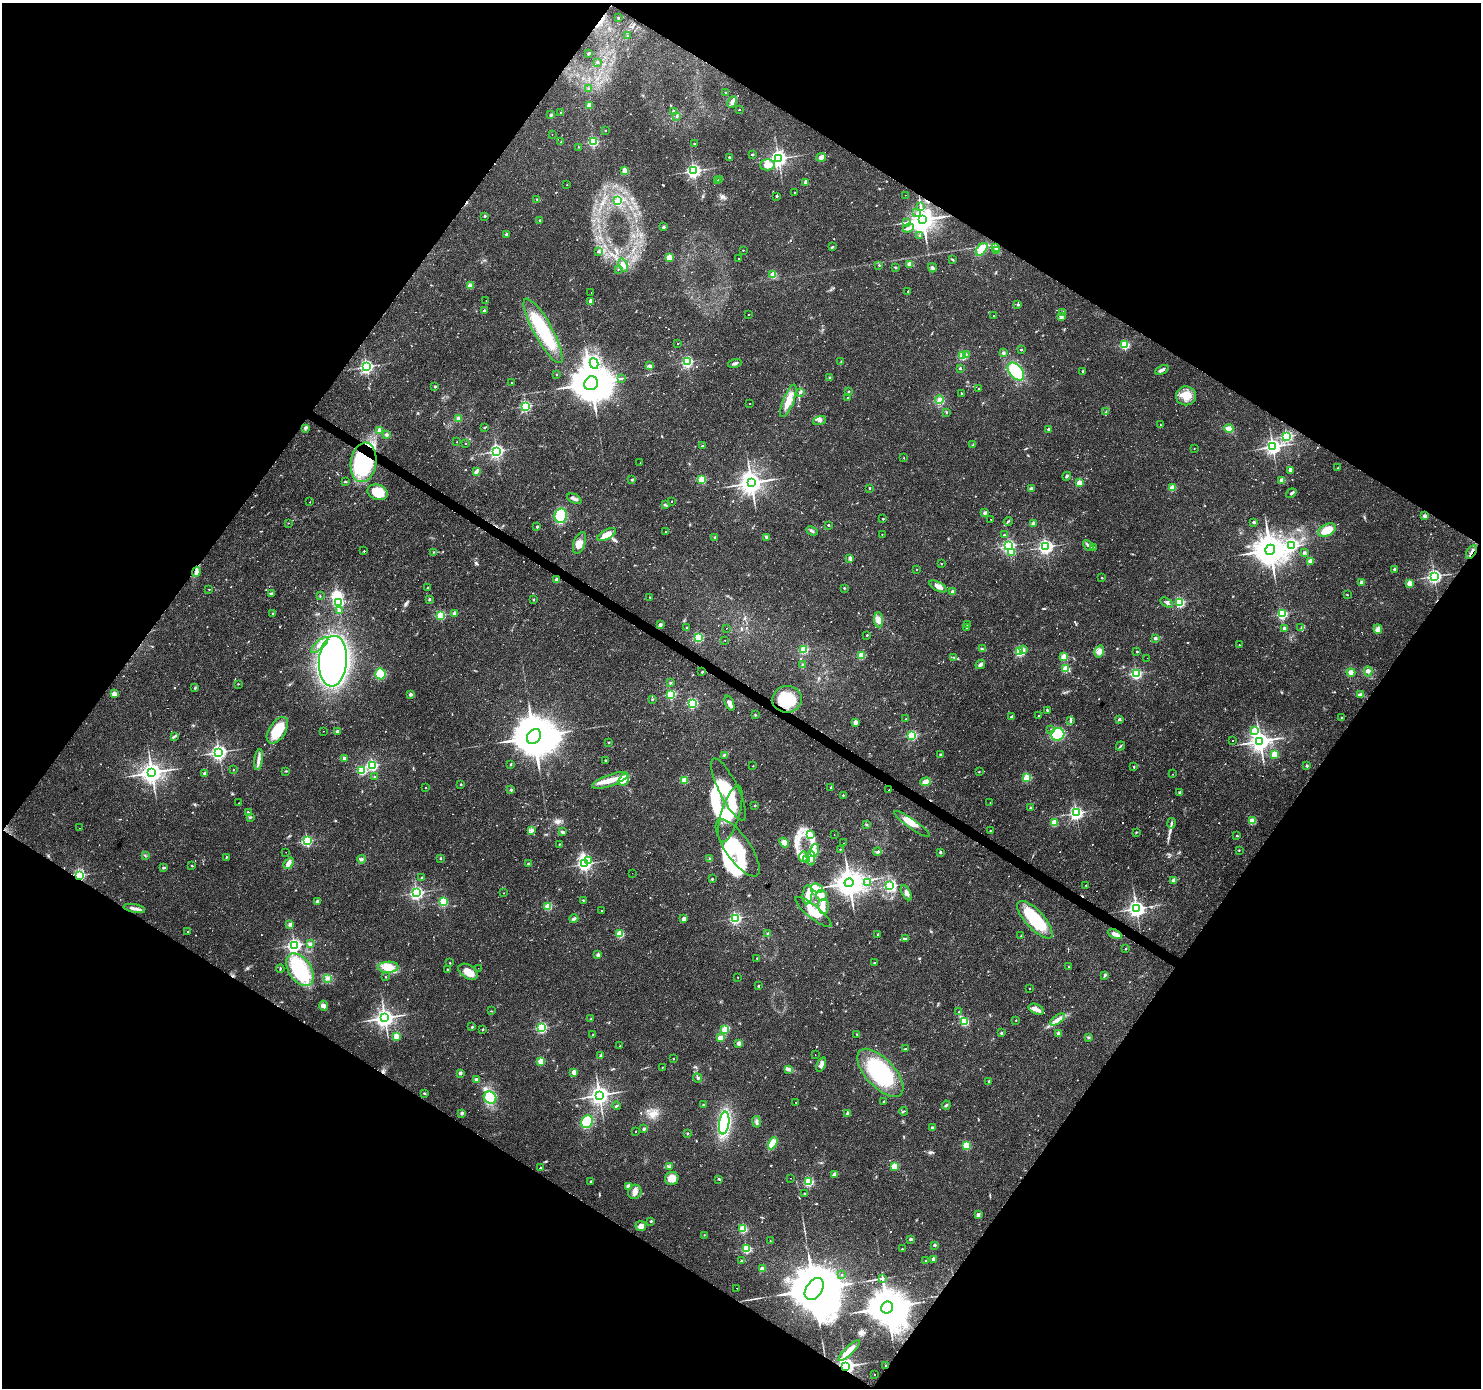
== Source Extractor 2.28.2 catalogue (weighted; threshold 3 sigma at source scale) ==
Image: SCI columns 1-5914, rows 186-5726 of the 5920 x 5979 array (HDU 1 of 3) = the unmasked area's bounding box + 8 px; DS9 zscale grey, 4 x 4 block average (1 PNG px = mean of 4 x 4 image px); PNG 1483 x 1390 px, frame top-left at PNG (2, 3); each listed source drawn as its Kron ellipse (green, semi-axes under 4 px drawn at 4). Shown black and unused: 49% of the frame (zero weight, under 2 of 3 exposures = <1% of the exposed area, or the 3 px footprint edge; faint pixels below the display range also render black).
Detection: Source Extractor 2.28.2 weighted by HDU 2 'WHT'. Background 0.0207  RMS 0.0028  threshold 0.0126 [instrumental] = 3 sigma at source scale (4.5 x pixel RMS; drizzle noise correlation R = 1.50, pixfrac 1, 0.0396/0.0396 arcsec/px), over >= 5 px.
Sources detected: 871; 4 too faint to see at this stretch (4 x 4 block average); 12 inside a brighter object's white glare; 15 cosmic-ray / hot-pixel residue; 3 long thin detections or spike segments (spike, bleed or trail) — neither listed nor drawn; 7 coinciding with a brighter row at this scale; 27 inside a brighter listed object's ellipse — not listed separately; of the other 803, all 500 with FLUX_AUTO >= 0.945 (the completeness limit of this list) listed and drawn (303 fainter detections not listed), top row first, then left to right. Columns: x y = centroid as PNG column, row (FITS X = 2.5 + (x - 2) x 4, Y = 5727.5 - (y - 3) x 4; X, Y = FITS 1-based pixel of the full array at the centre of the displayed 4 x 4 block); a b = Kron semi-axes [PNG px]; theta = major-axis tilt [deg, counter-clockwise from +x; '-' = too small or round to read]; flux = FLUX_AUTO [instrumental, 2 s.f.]
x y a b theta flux
618 18 3 2 - 1.2
627 36 2 2 - 1.1
588 54 4 2 - 1.5
597 62 2 2 - 5
588 89 2 2 - 1
726 92 2 2 - 1.3
732 102 6 4 64 6.4
589 105 2 2 - 36
739 110 2 2 - 1.9
673 111 2 2 - 6.8
561 113 3 2 - 1.3
551 115 2 2 - 11
677 116 3 2 - 1.7
605 131 2 2 - 1.3
552 134 2 2 - 2.6
561 142 2 2 - 1.2
593 142 2 2 - 210
694 144 2 2 - 1.9
579 147 2 2 - 1
752 155 2 2 - 6.6
729 157 2 2 - 3.2
821 157 5 4 - 7.3
778 159 3 3 - 880
767 165 7 6 - 17
625 171 2 2 - 49
694 171 3 2 - 540
720 180 2 2 - 3.7
718 181 4 2 - 3.2
806 182 2 2 - 19
567 185 2 2 - 1.4
794 192 2 2 - 0.95
905 195 2 2 - 1.7
777 196 2 2 - 5.8
537 199 2 2 - 1
618 201 2 2 - 46
921 207 2 2 - 0.96
917 213 2 2 - 2.6
485 216 2 2 - 4.7
540 220 2 2 - 2.8
923 220 4 3 - 2200
907 222 2 2 - 1.4
663 227 2 2 - 9.7
908 228 6 3 24 5.3
506 234 2 2 - 6.9
919 236 2 2 - 1.5
832 247 3 2 - 1.6
996 247 2 2 - 9.9
982 249 7 4 51 28
743 250 2 2 - 1.5
997 250 3 3 - 2.7
598 252 2 2 - 6
669 258 2 2 - 65
739 259 2 2 - 1
952 260 3 2 - 1.2
909 264 2 2 - 35
623 265 7 3 -71 9.2
879 265 2 2 - 1.2
895 267 4 2 - 1.7
932 268 4 4 - 3.3
618 269 2 2 - 1.3
773 275 2 2 - 54
470 286 2 2 - 36
908 291 2 2 - 3.2
591 292 2 2 - 1.3
486 300 2 2 - 3.7
591 301 2 2 - 22
1018 304 2 2 - 8.7
484 310 2 2 - 6.8
1063 312 2 2 - 5
748 315 2 2 - 1.6
994 316 2 2 - 3.4
1061 317 2 2 - 20
543 331 36 9 -61 99
678 343 2 2 - 7.4
1124 345 2 2 - 150
1021 350 2 2 - 4.9
1003 353 2 2 - 12
967 354 2 2 - 1.3
963 355 2 2 - 130
687 362 2 2 - 260
841 362 3 2 - 1.2
594 363 5 3 - 17
735 363 7 2 16 5.2
650 366 4 3 - 3.9
367 367 2 2 - 490
960 368 2 2 - 5.3
1162 370 7 3 28 5.3
1083 371 2 2 - 4.6
1016 372 10 6 -50 63
557 375 2 2 - 1.3
621 378 3 2 - 1.1
830 378 2 2 - 11
512 382 2 2 - 2.3
591 383 7 6 - 7900
435 387 2 2 - 6.1
979 388 2 2 - 1.2
800 392 3 2 - 2.2
848 392 2 2 - 3.9
961 394 2 2 - 1.2
1186 396 10 9 - 25
848 397 2 2 - 1
939 400 4 3 - 5.2
788 401 17 5 69 25
750 404 2 2 - 1
525 406 2 2 - 260
946 412 3 2 - 1.4
1106 412 4 2 - 1.6
459 419 2 2 - 28
820 420 6 3 19 4.1
1160 425 2 2 - 1.6
306 428 3 2 - 2.3
484 428 2 2 - 0.96
1229 428 4 3 - 13
1048 429 2 2 - 7.4
380 430 2 2 - 23
386 435 3 3 - 2.9
1287 436 2 2 - 240
457 442 2 2 - 1.1
466 443 2 2 - 1.5
973 445 2 2 - 1.1
702 446 2 2 - 5.9
1273 447 3 3 - 710
1194 448 2 2 - 1.3
496 451 2 2 - 520
904 458 2 2 - 1.7
363 462 20 12 81 210
640 463 2 2 - 1.9
1338 468 3 2 - 1.4
1291 470 4 2 - 5
477 471 4 2 - 8.8
1067 476 4 2 - 2.3
702 479 2 2 - 110
632 480 3 2 - 1.6
1282 480 2 2 - 35
345 481 3 2 - 1.5
751 483 3 3 - 1700
1079 483 2 2 - 53
869 488 2 2 - 5.4
1031 488 2 2 - 14
1172 488 2 2 - 45
378 492 10 7 -16 39
1291 493 5 2 - 4.5
574 499 8 3 -25 4.7
672 501 2 2 - 1.6
310 502 2 2 - 3.9
665 505 3 2 - 1.7
985 513 2 2 - 16
561 516 7 6 - 77
1425 516 2 2 - 17
883 519 2 2 - 3.2
991 519 2 2 - 0.97
1008 521 4 2 - 1.7
1254 522 2 2 - 9.1
288 523 2 2 - 1
1033 523 2 2 - 18
828 525 2 2 - 4.6
537 527 2 2 - 6.5
1327 530 9 6 25 35
812 531 6 2 -26 3.3
666 532 2 2 - 2.7
882 534 2 2 - 1.2
607 535 10 4 28 21
1004 535 2 2 - 2.7
714 537 2 2 - 4.3
767 537 4 2 - 4.5
580 543 11 6 71 14
1088 545 6 2 -43 3.6
1292 545 4 2 - 210
1009 546 2 2 - 360
1046 547 3 3 - 510
1093 547 2 2 - 1.2
1270 550 5 4 - 4600
364 551 2 2 - 2.5
433 552 2 2 - 1.8
1012 552 2 2 - 51
1471 552 7 2 58 6.1
1304 553 2 2 - 13
850 558 2 2 - 25
1310 561 3 3 - 5
941 564 2 2 - 2
1394 569 3 2 - 2.3
917 570 2 2 - 1.3
196 572 5 3 - 7.8
1434 576 3 2 - 520
1101 578 2 2 - 2
557 580 2 2 - 29
1362 582 2 2 - 25
1409 583 2 2 - 36
938 586 10 4 -27 9.4
427 587 2 2 - 2.8
844 588 2 2 - 2.8
209 589 2 2 - 1.4
953 592 2 2 - 18
271 594 2 2 - 9.2
1347 595 2 2 - 1.8
320 596 3 2 - 1.2
649 597 2 2 - 1.7
429 599 2 2 - 7.1
533 599 3 2 - 1.4
338 603 2 2 - 220
1167 603 7 3 -30 3.4
1180 603 2 2 - 180
339 611 2 2 - 12
272 613 2 2 - 3.6
455 613 2 2 - 18
1282 614 2 2 - 220
441 615 2 2 - 140
878 620 7 4 -85 9.1
660 625 2 2 - 13
968 625 2 2 - 2.3
1301 627 3 2 - 0.94
687 628 2 2 - 5.7
726 628 2 2 - 1.9
967 628 3 2 - 1
1284 628 2 2 - 7.6
1378 629 5 2 - 3.8
867 635 2 2 - 4.1
699 637 2 2 - 170
1155 638 2 2 - 10
725 640 2 2 - 1.9
320 645 11 3 42 9.9
1239 645 2 2 - 1.2
804 649 2 2 - 130
982 649 3 2 - 2.6
1023 649 2 2 - 5.7
1099 651 6 5 - 12
1020 652 2 2 - 180
1137 652 2 2 - 4.4
861 655 2 2 - 87
1064 657 2 2 - 66
954 658 2 2 - 1
1147 658 2 2 - 1.8
333 661 25 14 86 1000
980 664 5 3 - 6.4
803 665 2 2 - 2.6
1066 669 2 2 - 71
1368 671 5 3 - 4.7
702 672 3 2 - 1.5
1351 672 4 4 - 7.1
1136 673 2 2 - 260
380 674 5 5 - 37
670 683 2 2 - 7.4
238 684 3 2 - 1.1
195 688 3 2 - 1.7
114 694 2 2 - 42
411 694 3 3 - 4.3
671 694 2 2 - 180
1360 695 3 3 - 5.5
653 699 3 2 - 1.2
787 699 15 13 9 67
692 703 2 2 - 210
729 703 8 4 -69 9.9
1047 710 2 2 - 3.8
755 715 2 2 - 1.2
1038 716 2 2 - 1.5
1011 717 2 2 - 4.8
1341 718 2 2 - 2.9
906 719 2 2 - 1.2
1119 719 2 2 - 7.4
1071 721 2 2 - 1.6
855 722 2 2 - 25
277 730 15 8 57 54
1051 730 2 2 - 4.1
1254 730 2 2 - 37
323 731 2 2 - 2.7
337 732 2 2 - 14
1058 734 7 6 - 110
912 735 2 2 - 160
175 736 4 2 - 2.1
534 737 8 6 50 11000
1233 741 2 2 - 1
1260 741 3 3 - 1400
609 742 2 2 - 4.1
1120 746 5 2 - 2.2
219 752 3 3 - 640
940 754 2 2 - 3.8
1274 754 2 2 - 56
724 755 3 2 - 1.5
344 758 2 2 - 13
259 760 10 3 82 8.3
605 760 2 2 - 4.2
511 764 3 2 - 1.2
372 765 2 2 - 280
753 766 2 2 - 1
1307 766 2 2 - 5.9
1134 767 2 2 - 3.4
233 769 2 2 - 1.1
286 771 3 2 - 1.4
362 771 2 2 - 120
979 772 2 2 - 2.2
152 773 3 3 - 1500
205 773 2 2 - 15
1173 774 2 2 - 2.5
375 777 2 2 - 3.8
1026 778 2 2 - 110
610 780 19 5 19 29
624 780 6 4 57 10
684 780 2 2 - 61
926 782 5 4 - 13
461 784 2 2 - 4.6
425 787 2 2 - 1.3
831 787 2 2 - 3.7
729 789 34 9 -64 51
511 790 2 2 - 9.1
889 790 2 2 - 1.3
1180 792 2 2 - 10
843 795 2 2 - 2.8
990 802 2 2 - 1.5
239 803 2 2 - 0.98
755 806 2 2 - 3.5
1030 808 3 2 - 1.7
248 812 2 2 - 4.3
1076 813 2 2 - 430
730 814 29 9 74 53
250 817 3 2 - 1.5
1252 821 4 3 - 10
1054 822 2 2 - 62
1171 823 5 2 - 2.7
912 824 21 4 -35 23
866 825 2 2 - 1.4
79 828 2 2 - 1.4
990 830 2 2 - 1.4
532 831 2 2 - 5.3
563 832 3 3 - 2.9
1136 832 3 2 - 1.3
810 834 4 2 - 2.8
834 835 2 2 - 1.2
1237 836 2 2 - 3.7
307 841 2 2 - 230
784 842 5 4 - 11
843 843 2 2 - 1.6
559 844 2 2 - 1.8
738 848 34 12 -55 86
840 849 2 2 - 1.9
814 850 6 4 75 8.3
1239 850 2 2 - 1.1
877 851 4 2 - 2.7
286 852 2 2 - 2.1
940 852 2 2 - 7.1
145 856 2 2 - 1.3
226 857 3 2 - 1.3
803 857 5 4 - 7
440 858 2 2 - 3.1
811 858 8 3 -87 7.2
361 859 4 3 - 3.1
710 859 4 2 - 1.5
588 860 2 2 - 30
806 860 3 2 - 2.5
289 863 6 4 49 6.8
528 864 3 2 - 1.4
584 864 3 2 - 480
192 866 2 2 - 3.6
163 868 4 3 - 2
632 873 2 2 - 3.4
79 875 2 2 - 290
422 878 2 2 - 11
712 879 2 2 - 4
1173 880 2 2 - 19
849 883 4 4 - 2900
868 883 2 2 - 1.6
1086 885 2 2 - 1.4
890 886 2 2 - 300
817 888 6 3 -23 8.6
417 893 2 2 - 450
503 893 2 2 - 16
906 893 8 4 -61 6.9
807 895 9 5 86 15
821 895 6 5 - 9.1
583 900 3 2 - 1.1
317 901 2 2 - 13
443 902 2 2 - 130
548 906 2 2 - 92
823 906 7 5 -88 11
134 908 11 3 -11 7.5
1136 909 3 3 - 740
602 910 2 2 - 3.6
813 912 22 6 -39 27
735 918 2 2 - 310
574 919 4 2 - 2.9
684 919 2 2 - 23
1035 920 24 9 -47 98
290 924 3 3 - 3.7
188 931 2 2 - 1.2
768 933 2 2 - 5.3
620 934 2 2 - 99
878 934 2 2 - 7.1
1115 934 8 3 -25 8.9
1021 936 3 2 - 1.2
905 938 4 3 - 2.8
310 944 3 2 - 1.9
294 945 2 2 - 440
1125 949 2 2 - 4
598 955 2 2 - 18
757 958 2 2 - 1.7
450 963 2 2 - 1.9
874 963 2 2 - 3.1
1069 966 2 2 - 1.3
388 967 10 5 2 30
280 968 4 2 - 1.9
478 968 2 2 - 1.5
300 970 18 11 -57 110
447 970 2 2 - 1.3
468 972 10 6 -35 16
1105 975 3 2 - 2.9
385 977 2 2 - 1.8
738 977 2 2 - 1.1
327 979 4 2 - 2.7
758 986 2 2 - 5.1
1030 988 2 2 - 1.7
324 1006 5 4 - 4.7
1036 1009 8 5 -26 8.5
491 1011 3 2 - 0.96
959 1012 2 2 - 1.7
385 1018 3 3 - 1100
591 1019 3 2 - 1
1057 1019 8 4 35 12
1016 1020 2 2 - 1.6
964 1022 3 2 - 120
472 1027 2 2 - 5.4
542 1028 2 2 - 220
483 1029 2 2 - 4.2
725 1029 2 2 - 83
1001 1033 2 2 - 8.9
1058 1033 2 2 - 16
857 1034 3 2 - 1.3
593 1035 2 2 - 1.2
396 1036 2 2 - 49
720 1038 2 2 - 47
1088 1038 3 2 - 1.9
739 1043 2 2 - 22
620 1046 2 2 - 1.2
905 1049 3 2 - 1.8
815 1055 2 2 - 1.1
600 1056 3 2 - 1.6
673 1059 2 2 - 2.1
541 1061 2 2 - 61
821 1065 7 4 67 7.1
662 1067 2 2 - 0.98
788 1069 4 3 - 3.6
574 1072 2 2 - 28
460 1073 2 2 - 14
880 1073 30 14 -47 170
698 1078 5 2 - 2.4
476 1080 2 2 - 20
989 1081 2 2 - 6.1
424 1093 3 2 - 1.4
599 1095 3 3 - 1100
490 1097 6 6 - 55
884 1101 2 2 - 2.1
796 1102 2 2 - 1.1
617 1105 4 2 - 1.7
703 1105 2 2 - 1.8
946 1105 4 2 - 2.7
903 1111 4 2 - 1.5
462 1113 2 2 - 14
848 1113 2 2 - 17
587 1122 7 5 56 53
757 1122 6 3 -80 4
724 1123 11 5 82 200
932 1128 2 2 - 9.5
644 1129 3 2 - 2.7
636 1131 2 2 - 1.2
687 1134 2 2 - 5.8
773 1143 6 4 61 23
966 1145 2 2 - 120
669 1166 3 2 - 1.4
894 1166 2 2 - 74
540 1168 2 2 - 2.7
835 1174 4 2 - 8.8
672 1178 7 6 - 18
790 1178 2 2 - 1.3
719 1179 3 2 - 2.3
590 1181 2 2 - 2.7
808 1182 2 2 - 160
629 1186 4 3 - 6
635 1192 7 6 - 9.6
804 1193 2 2 - 1.9
978 1215 2 2 - 15
651 1221 2 2 - 5.6
641 1226 5 5 - 11
743 1229 2 2 - 120
704 1235 2 2 - 1.2
911 1239 3 2 - 3.1
770 1241 2 2 - 1.2
935 1245 2 2 - 8.4
746 1249 2 2 - 120
902 1249 3 2 - 1
933 1259 2 2 - 21
741 1261 3 2 - 2.3
926 1261 2 2 - 3.5
762 1269 2 2 - 33
842 1274 2 2 - 1.2
882 1278 2 2 - 1.5
737 1288 2 2 - 1
814 1289 12 8 55 21000
887 1308 6 5 - 8000
849 1351 14 4 44 15
846 1366 3 2 - 990
886 1366 2 2 - 3.2
874 1375 2 2 - 1.4
Overlapping masked pixels (flux is a lower limit): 9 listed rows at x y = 923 220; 363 462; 1471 552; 196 572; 787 699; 79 875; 887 1308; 846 1366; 886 1366
Diffuse or blended objects may show on this block-average render without a row.